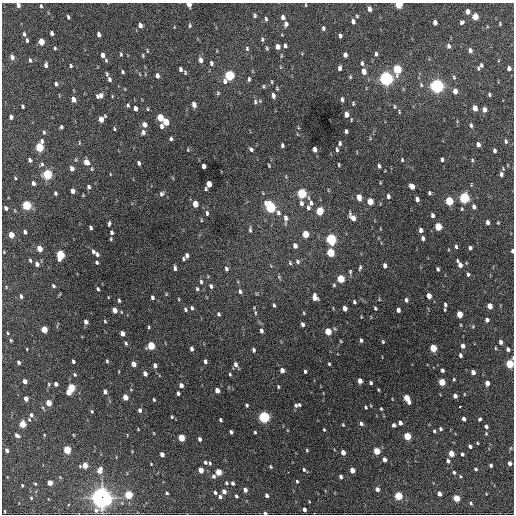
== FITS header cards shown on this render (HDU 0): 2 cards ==
NAXIS1  =                  512 / Axis length
NAXIS2  =                  512 / Axis length

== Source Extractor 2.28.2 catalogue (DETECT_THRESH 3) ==
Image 512 x 512 px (HDU 0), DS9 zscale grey, 1 PNG px = 1 image px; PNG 516 x 516 px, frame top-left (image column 1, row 512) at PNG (2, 3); no overlay
Background 1390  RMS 33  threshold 99.5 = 3 sigma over >= 5 px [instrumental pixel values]
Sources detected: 387; all 387 listed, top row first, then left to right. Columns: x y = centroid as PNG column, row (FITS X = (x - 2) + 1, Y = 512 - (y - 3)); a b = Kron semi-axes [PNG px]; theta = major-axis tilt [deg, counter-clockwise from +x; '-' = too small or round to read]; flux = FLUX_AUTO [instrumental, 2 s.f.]
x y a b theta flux
189 4 4 4 - 1.8e+04
18 5 4 4 - 9.1e+03
306 5 4 2 - 1.7e+03
399 5 4 4 - 7.3e+04
41 6 4 3 - 2.9e+03
369 9 5 4 - 9.6e+03
467 11 5 4 - 1.2e+04
255 15 4 3 - 3.7e+03
357 16 4 4 - 2.5e+03
475 16 5 4 - 4.6e+04
68 17 5 3 - 3.2e+03
283 17 5 4 - 7.6e+03
266 19 6 4 -87 3.6e+03
353 21 5 3 - 6.6e+03
435 22 5 4 - 1.1e+04
462 22 5 4 - 4.7e+03
500 23 3 2 - 2.0e+03
286 24 6 4 87 7.7e+03
140 25 5 4 - 9.9e+03
190 25 5 4 - 2.9e+03
323 28 5 3 - 3.8e+03
52 33 4 3 - 6.3e+03
24 34 4 3 - 4.3e+03
99 34 5 3 - 8.1e+03
340 36 4 3 - 5.1e+03
262 39 5 4 - 3.6e+03
27 40 4 3 - 4.0e+03
41 42 5 4 - 3.2e+04
285 45 5 4 - 5.1e+03
448 46 6 5 - 6.3e+03
278 47 5 4 - 1.4e+04
55 48 4 3 - 2.6e+03
247 48 6 5 - 3.9e+03
267 48 5 4 - 2.9e+03
470 50 5 4 - 6.6e+03
147 51 6 3 -82 2.1e+03
121 54 6 4 89 3.0e+03
376 54 6 3 -89 4.9e+03
103 55 5 3 - 9.3e+03
143 55 6 3 -82 2.3e+03
345 55 5 4 - 8.1e+03
281 56 5 3 - 2.1e+03
12 57 6 4 -65 9.3e+03
30 60 5 3 - 3.5e+03
106 60 5 4 - 3.0e+03
201 60 6 4 -79 1.1e+04
211 63 6 4 -86 5.0e+03
362 63 6 4 -80 4.4e+03
46 65 5 3 - 6.1e+03
481 65 4 3 - 4.6e+03
71 66 4 3 - 2.8e+03
339 68 5 3 - 6.8e+03
478 68 5 3 - 3.1e+03
509 68 4 4 - 7.9e+03
180 69 4 3 - 5.5e+03
397 69 6 5 - 1.2e+05
364 71 6 5 - 1.5e+04
123 72 4 3 - 3.0e+03
185 72 5 3 - 2.8e+03
107 74 5 3 - 3.0e+03
157 75 5 4 - 8.8e+03
229 75 5 5 - 1.9e+05
350 77 5 4 - 2.6e+03
454 77 6 4 -70 3.4e+03
386 78 6 5 - 7.8e+05
109 79 5 4 - 5.6e+03
249 79 6 3 88 3.8e+03
225 81 7 6 - 7.4e+03
271 82 5 3 - 2.1e+03
56 84 5 4 - 4.8e+03
421 85 6 5 - 3.5e+03
263 86 4 4 - 2.7e+03
437 86 6 5 - 7.5e+05
277 88 5 4 - 2.4e+03
455 91 5 4 - 1.5e+04
218 93 5 4 - 2.9e+03
489 94 4 3 - 3.1e+03
273 95 5 4 - 7.8e+03
100 96 7 5 16 1.2e+04
112 96 5 3 - 1.8e+03
73 99 5 4 - 1.6e+04
342 99 5 3 - 5.0e+03
255 102 7 5 83 4.6e+03
353 103 5 4 - 2.7e+03
194 104 5 4 - 1.2e+04
128 105 5 4 - 3.2e+03
23 106 4 3 - 3.4e+03
395 107 5 3 - 2.5e+03
135 108 5 3 - 9.6e+03
475 108 5 4 - 2.1e+04
148 109 4 3 - 1.9e+03
484 110 5 4 - 1.3e+04
399 112 6 3 -82 2.2e+03
346 114 5 4 - 1.6e+04
11 117 4 4 - 7.0e+03
160 117 5 4 - 5.2e+04
101 119 6 5 - 2.3e+04
166 122 5 4 - 3.4e+04
145 125 6 4 -62 1.1e+04
471 125 6 4 -72 4.2e+03
161 126 6 4 80 6.7e+03
61 127 4 3 - 4.0e+03
114 129 5 3 - 2.3e+03
346 131 4 3 - 4.1e+03
44 132 5 4 - 3.2e+03
143 132 6 5 - 6.7e+03
171 139 4 3 - 4.0e+03
42 141 6 4 -76 6.1e+03
506 141 6 4 -78 4.6e+03
79 143 6 3 90 1.9e+03
340 143 4 3 - 3.8e+03
478 144 5 4 - 1.0e+04
282 145 4 3 - 3.9e+03
39 147 5 4 - 1.1e+05
251 149 5 4 - 5.2e+03
315 149 5 4 - 1.0e+04
188 150 4 2 - 1.7e+03
337 150 6 3 -81 3.8e+03
494 151 4 3 - 5.1e+03
442 159 4 3 - 4.3e+03
30 160 4 3 - 5.6e+03
76 160 6 4 -72 2.2e+03
402 160 4 3 - 2.5e+03
472 160 5 4 - 2.6e+03
86 162 6 5 - 1.9e+04
139 163 4 3 - 4.5e+03
42 164 7 5 38 4.0e+03
269 165 3 2 - 2.2e+03
339 165 5 2 - 2.0e+03
204 166 5 4 - 9.4e+03
379 166 4 3 - 4.4e+03
72 168 5 4 - 8.6e+03
47 174 5 5 - 1.7e+05
110 174 3 2 - 1.4e+03
501 174 5 4 - 6.2e+03
15 178 4 3 - 2.0e+03
33 183 4 3 - 7.4e+03
380 183 4 2 - 1.6e+03
209 184 5 4 - 2.6e+04
412 186 5 4 - 1.9e+04
89 187 5 4 - 5.1e+03
206 189 4 3 - 2.6e+03
73 191 5 4 - 1.1e+04
55 193 4 3 - 3.9e+03
301 193 6 5 - 1.6e+05
429 193 4 3 - 3.7e+03
161 194 7 6 - 5.1e+03
388 196 5 4 - 6.0e+03
359 197 6 4 -77 2.0e+04
464 198 5 5 - 2.4e+05
417 199 5 4 - 7.7e+03
370 201 5 4 - 3.9e+04
449 201 5 4 - 9.8e+04
301 203 6 4 -79 7.7e+03
311 203 8 6 -82 7.7e+03
195 204 5 4 - 3.2e+04
26 205 5 4 - 1.4e+05
270 207 8 5 -52 2.4e+05
308 207 7 5 -80 5.8e+03
474 207 6 4 -79 7.3e+03
6 208 4 3 - 6.4e+03
462 209 4 4 - 2.4e+03
319 211 5 4 - 6.6e+04
207 213 6 4 -78 4.8e+03
432 215 4 3 - 5.8e+03
353 217 9 4 -54 1.6e+04
286 218 11 5 -87 1.1e+04
201 220 5 3 - 1.8e+03
487 222 4 3 - 6.5e+03
109 223 6 3 80 3.7e+03
498 223 3 2 - 2.1e+03
438 227 5 4 - 6.8e+04
91 228 4 3 - 4.9e+03
250 229 8 4 -89 4.0e+03
421 230 4 4 - 8.5e+03
25 232 4 3 - 4.8e+03
112 232 4 4 - 5.0e+03
305 234 5 4 - 4.3e+04
11 235 5 4 - 3.1e+04
423 238 4 3 - 6.0e+03
111 239 5 3 - 2.3e+03
331 239 6 5 - 2.4e+05
295 246 6 5 - 9.4e+03
456 247 5 3 - 3.6e+03
39 248 5 4 - 3.0e+04
470 248 4 3 - 5.5e+03
512 251 4 3 - 3.9e+03
93 252 5 4 - 5.8e+03
330 253 5 4 - 9.9e+04
97 254 5 4 - 5.3e+03
60 255 6 5 - 1.0e+05
187 255 5 4 - 7.0e+03
183 259 5 4 - 3.0e+03
30 260 4 3 - 3.3e+03
297 261 6 5 - 4.5e+03
97 262 3 3 - 3.2e+03
290 263 5 4 - 3.1e+03
37 264 5 4 - 9.0e+03
460 264 8 4 -60 1.2e+04
385 265 5 3 - 7.8e+03
175 268 5 3 - 5.7e+03
360 268 7 3 75 3.6e+03
226 269 6 5 - 5.3e+03
438 269 4 3 - 3.7e+03
350 271 6 4 -78 3.1e+03
468 274 4 3 - 3.6e+03
279 277 6 4 -47 2.7e+03
341 279 5 4 - 7.4e+04
201 282 6 4 -85 4.2e+03
334 285 4 4 - 2.5e+03
53 286 5 4 - 3.8e+03
211 286 6 4 -72 5.3e+03
98 289 4 3 - 3.5e+03
197 289 5 4 - 3.4e+03
240 291 6 5 - 5.7e+03
21 296 4 3 - 5.2e+03
429 296 5 4 - 1.8e+04
108 297 3 2 - 1.3e+03
152 297 4 3 - 5.0e+03
314 297 6 5 - 2.0e+04
179 299 4 3 - 1.8e+03
119 300 5 3 - 3.5e+03
406 300 4 3 - 4.7e+03
354 302 4 3 - 3.9e+03
274 305 4 3 - 3.2e+03
445 305 6 4 -87 5.2e+03
490 306 5 4 - 2.1e+04
192 308 6 4 -68 4.4e+03
345 308 5 4 - 1.2e+04
375 308 4 3 - 3.2e+03
185 309 6 4 -69 4.1e+03
115 310 5 4 - 1.8e+04
398 310 4 4 - 8.9e+03
255 313 7 3 -82 3.6e+03
304 313 4 3 - 1.8e+03
218 314 6 4 -77 3.9e+03
459 314 5 4 - 3.6e+04
487 320 4 4 - 8.0e+03
105 321 4 3 - 2.4e+03
86 322 4 4 - 1.0e+04
302 324 4 3 - 6.1e+03
149 327 4 3 - 2.6e+03
473 327 6 4 0 2.3e+03
44 329 5 4 - 4.3e+04
335 329 5 3 - 2.2e+03
261 331 6 4 -77 6.2e+03
328 331 5 4 - 4.8e+04
8 333 4 3 - 2.1e+03
122 333 5 4 - 1.4e+04
11 340 4 3 - 2.5e+03
361 340 4 3 - 4.4e+03
341 341 4 4 - 2.0e+03
383 342 5 3 - 2.4e+03
500 342 4 3 - 7.1e+03
126 343 5 4 - 3.5e+03
151 346 5 4 - 8.0e+04
463 346 4 4 - 1.0e+04
433 348 5 4 - 6.1e+04
495 348 4 3 - 2.0e+03
191 349 4 3 - 6.1e+03
508 349 4 4 - 6.5e+03
253 350 5 3 - 4.6e+03
460 355 4 3 - 5.2e+03
73 361 4 3 - 4.9e+03
107 361 5 4 - 2.9e+03
205 361 4 3 - 6.0e+03
19 362 4 3 - 5.3e+03
133 364 5 4 - 1.7e+04
235 364 6 5 - 7.9e+03
329 364 3 3 - 2.5e+03
510 364 6 4 81 1.0e+05
155 365 5 4 - 7.1e+03
282 370 5 4 - 1.1e+04
442 370 4 3 - 5.5e+03
305 371 3 3 - 4.1e+03
473 372 4 4 - 1.3e+04
75 374 5 4 - 3.2e+03
145 374 4 4 - 1.0e+04
230 374 4 3 - 2.3e+03
454 379 4 3 - 2.1e+03
25 381 4 3 - 1.0e+04
360 381 5 4 - 1.4e+04
442 382 5 4 - 5.2e+04
371 383 3 3 - 3.5e+03
487 383 5 4 - 1.4e+04
49 384 6 4 75 2.6e+03
56 384 4 4 - 7.2e+03
181 385 4 4 - 1.2e+04
278 387 4 3 - 2.4e+03
71 388 5 4 - 8.0e+04
217 390 5 4 - 1.5e+04
68 392 5 4 - 2.6e+04
105 392 6 5 - 5.8e+03
178 393 4 3 - 5.7e+03
455 396 4 4 - 9.1e+03
125 397 5 4 - 2.5e+04
407 398 7 4 -63 4.7e+04
26 399 4 4 - 1.3e+04
154 400 4 3 - 2.5e+03
49 403 5 4 - 2.8e+04
247 405 4 4 - 3.4e+03
296 405 5 4 - 4.1e+03
299 405 4 3 - 2.9e+03
460 406 3 3 - 4.8e+03
366 407 4 3 - 2.7e+03
43 408 6 3 -71 2.7e+03
381 409 3 3 - 2.4e+03
140 410 5 4 - 6.2e+03
92 411 5 4 - 3.0e+03
31 415 7 6 - 8.1e+03
172 417 4 4 - 2.4e+03
264 417 5 5 - 3.4e+05
464 419 4 3 - 7.5e+03
480 419 4 3 - 3.5e+03
221 420 4 3 - 3.8e+03
361 423 5 4 - 5.6e+03
400 423 4 4 - 9.7e+03
22 424 5 4 - 4.7e+04
343 425 4 3 - 2.0e+03
394 425 4 4 - 4.8e+03
486 426 4 3 - 5.0e+03
138 429 3 2 - 1.5e+03
441 429 4 3 - 3.4e+03
324 430 3 2 - 2.0e+03
434 431 4 3 - 3.1e+03
231 432 4 3 - 5.7e+03
255 432 3 2 - 2.5e+03
486 433 4 3 - 2.2e+03
17 435 6 4 -34 6.8e+03
44 435 3 2 - 1.7e+03
407 436 5 4 - 7.0e+04
181 438 5 4 - 5.1e+04
200 439 4 3 - 7.0e+03
477 443 3 3 - 2.0e+03
470 446 4 3 - 6.9e+03
7 450 4 3 - 7.3e+03
67 450 5 4 - 8.2e+04
307 450 3 2 - 2.1e+03
377 451 5 4 - 4.6e+04
343 452 4 4 - 1.8e+04
451 453 5 4 - 2.8e+04
162 454 4 4 - 1.2e+04
462 454 4 3 - 4.2e+03
384 459 4 4 - 1.1e+04
448 461 5 4 - 5.9e+03
205 462 4 4 - 4.2e+03
210 463 5 3 - 2.9e+03
510 463 4 3 - 8.5e+03
151 464 2 2 - 1.4e+03
85 465 5 4 - 2.9e+04
491 465 4 3 - 4.1e+03
270 467 4 3 - 2.7e+03
476 469 3 3 - 3.6e+03
99 470 6 5 - 1.9e+04
201 470 5 4 - 2.2e+04
304 470 4 3 - 3.7e+03
352 470 4 4 - 2.0e+04
218 472 5 4 - 4.0e+04
288 472 2 2 - 4.7e+03
454 472 5 4 - 3.1e+03
213 476 6 5 - 5.9e+03
460 476 4 3 - 2.0e+03
341 477 4 3 - 5.8e+03
297 481 4 3 - 2.8e+03
50 483 4 4 - 2.2e+04
226 483 4 3 - 2.9e+03
233 483 4 3 - 6.0e+03
35 484 4 3 - 2.3e+03
22 485 3 3 - 2.4e+03
377 489 4 4 - 8.6e+03
245 490 4 4 - 9.8e+03
224 491 5 4 - 1.2e+04
167 493 4 4 - 3.4e+03
215 493 4 3 - 4.5e+03
439 494 4 3 - 1.1e+04
128 495 5 4 - 8.6e+04
267 495 4 3 - 5.9e+03
236 496 4 3 - 3.7e+03
398 496 5 4 - 9.3e+04
220 497 5 4 - 6.2e+03
31 498 4 3 - 2.3e+03
101 498 8 8 - 1.3e+06
456 498 4 4 - 4.9e+04
471 503 5 4 - 3.6e+03
304 509 4 3 - 7.9e+03
5 511 3 2 - 1.8e+03
265 513 4 3 - 4.3e+03
At the frame edge (FLAGS 8, measured only in part): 6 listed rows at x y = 189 4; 18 5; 399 5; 512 251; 510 364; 265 513